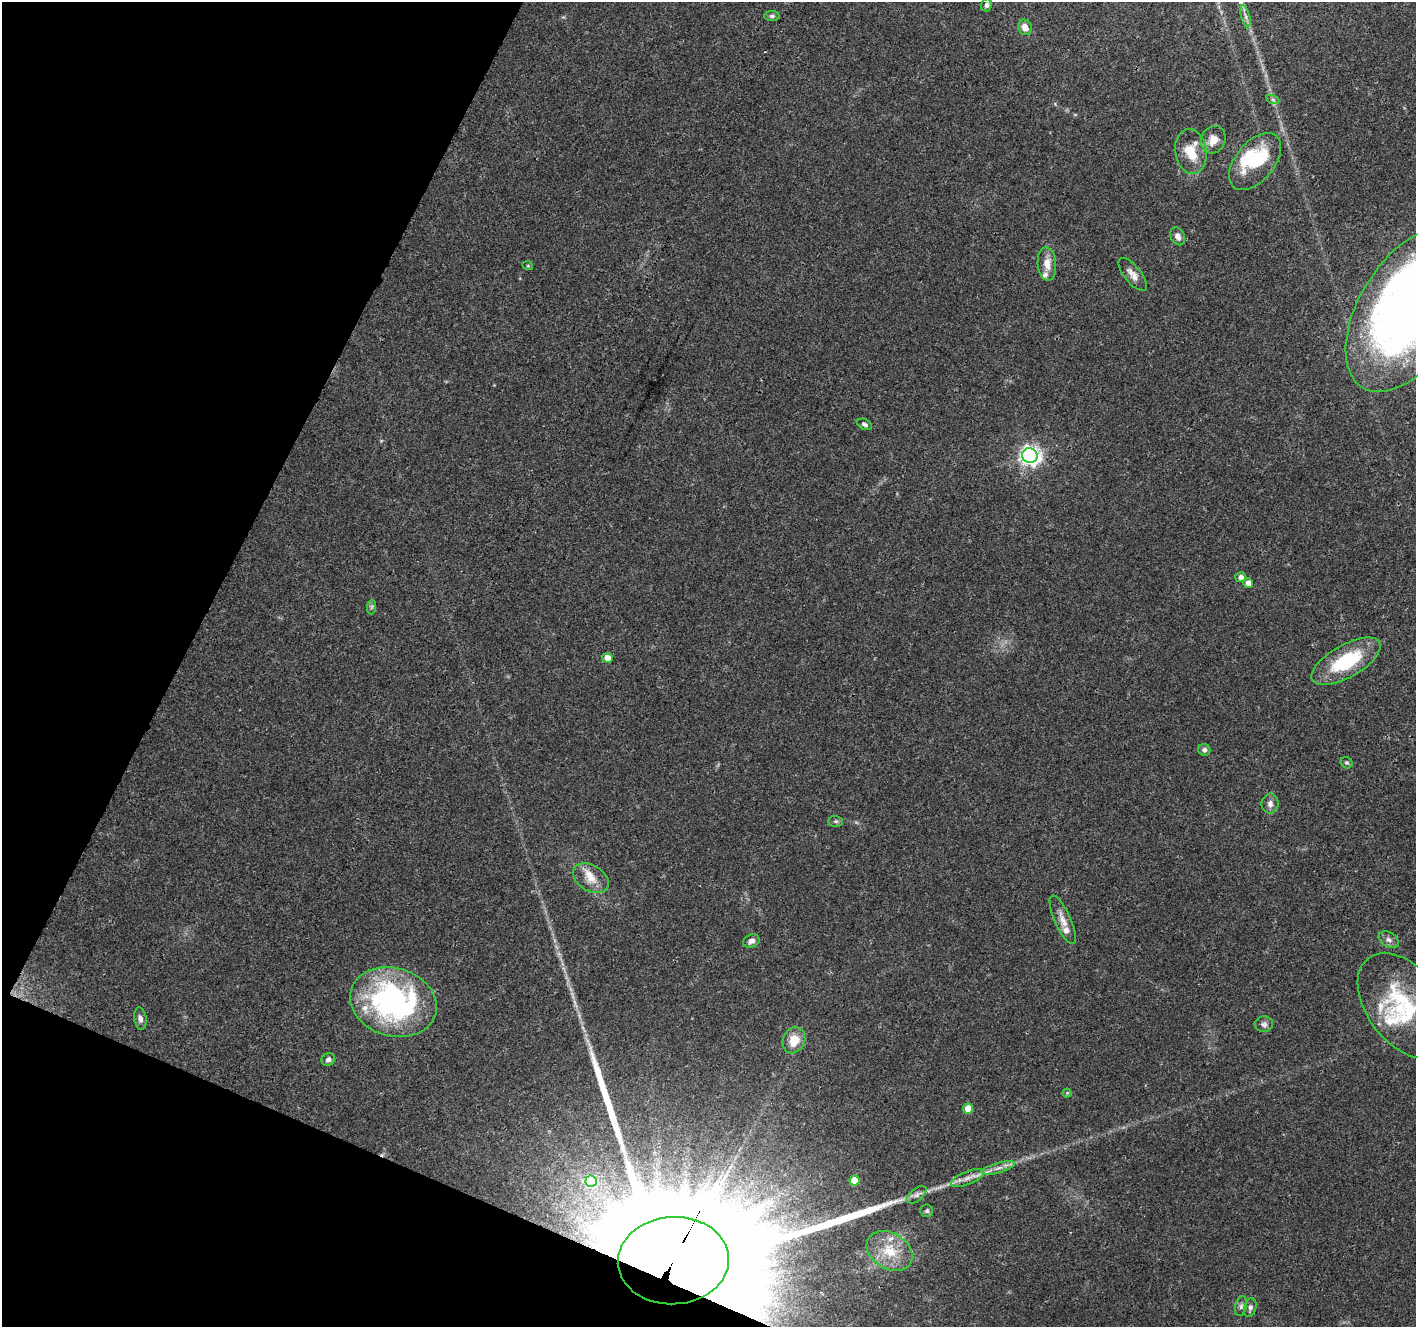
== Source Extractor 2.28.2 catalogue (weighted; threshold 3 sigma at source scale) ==
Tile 9 of 4 x 4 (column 1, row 3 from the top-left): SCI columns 7-1420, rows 1536-2860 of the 5672 x 5786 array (HDU 1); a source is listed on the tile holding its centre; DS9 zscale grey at full resolution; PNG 1418 x 1329 px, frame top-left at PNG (2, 2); each listed source drawn as its Kron ellipse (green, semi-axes under 4 px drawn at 4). Shown black and unused: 21% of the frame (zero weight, under 3 of 4 exposures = <1% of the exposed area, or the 3 px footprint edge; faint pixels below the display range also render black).
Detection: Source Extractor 2.28.2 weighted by HDU 2 'WHT'; one run over the whole footprint, this tile lists its part. Background 0.0474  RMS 0.0039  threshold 0.0174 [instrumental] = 3 sigma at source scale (4.5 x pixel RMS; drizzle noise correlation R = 1.50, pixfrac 1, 0.0396/0.0396 arcsec/px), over >= 5 px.
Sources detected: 57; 2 inside a brighter object's white glare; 1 cosmic-ray / hot-pixel residue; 1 long thin detection or spike segment (spike, bleed or trail) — neither listed nor drawn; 7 inside a brighter listed object's ellipse — not listed separately; the other 46 listed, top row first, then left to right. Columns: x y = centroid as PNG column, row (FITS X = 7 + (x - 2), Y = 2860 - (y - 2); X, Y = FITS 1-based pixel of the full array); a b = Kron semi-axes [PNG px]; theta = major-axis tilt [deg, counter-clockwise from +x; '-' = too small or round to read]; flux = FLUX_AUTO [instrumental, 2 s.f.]
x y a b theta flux
986 5 6 5 - 1.1
772 16 8 5 1 0.82
1245 16 11 4 -75 1.3
1025 27 8 7 - 3.1
1273 100 7 4 -19 0.73
1213 140 14 12 65 4.8
1191 152 22 16 -82 10
1255 161 33 19 51 25
1178 236 9 7 -64 2
1047 264 17 9 -86 4.5
528 266 5 3 - 0.34
1133 274 20 8 -51 3.1
1410 310 91 50 59 360
865 424 8 5 -26 1
1030 456 7 7 - 210
1241 577 5 5 - 1.8
1248 583 5 5 - 2.7
372 607 7 4 88 0.79
607 658 5 5 - 4.2
1346 661 38 16 30 25
1204 750 6 6 - 1.2
1347 763 6 5 - 0.69
1270 804 10 8 83 2
836 821 7 5 -2 0.8
591 878 19 12 -30 5.9
1063 920 26 8 -66 4.1
1389 940 11 7 -32 1.7
751 941 8 6 26 1.9
393 1002 44 34 -17 99
1404 1006 60 37 -53 37
140 1019 11 6 -81 1.5
1264 1024 9 8 - 1.4
794 1040 13 11 65 7.2
328 1059 7 6 - 1.5
1067 1093 4 4 - 0.38
968 1109 5 5 - 6.6
998 1168 17 5 16 2.6
967 1178 17 6 21 3.1
854 1180 5 5 - 8.2
591 1181 6 5 - 25
916 1195 11 6 38 1.6
927 1211 6 6 - 0.9
890 1251 24 18 -32 11
673 1261 56 43 3 32000
1241 1306 10 6 75 1.3
1250 1308 10 6 78 1.4
Overlapping masked pixels (flux is a lower limit): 2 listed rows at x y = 967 1178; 673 1261
Isophote crosses this tile's border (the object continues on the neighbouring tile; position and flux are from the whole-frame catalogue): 2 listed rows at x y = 1410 310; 1404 1006